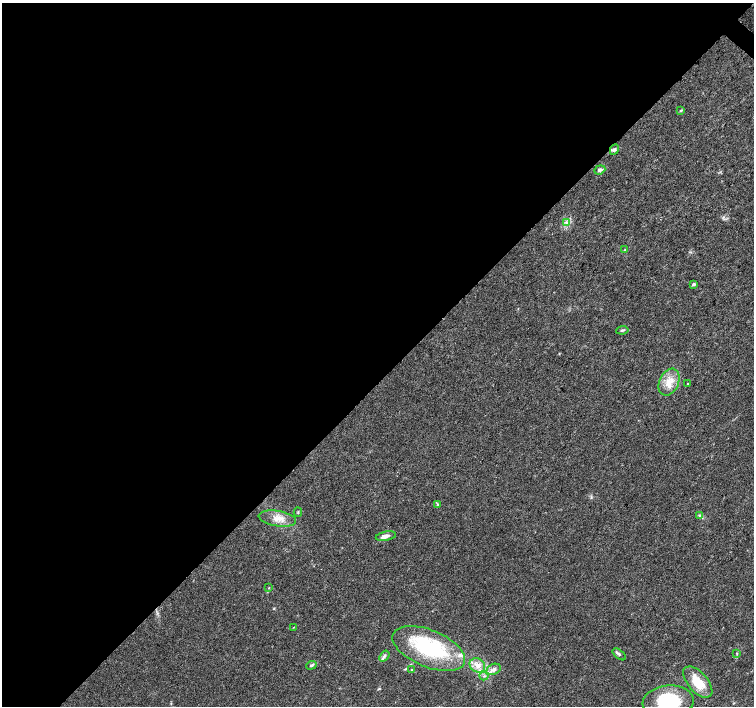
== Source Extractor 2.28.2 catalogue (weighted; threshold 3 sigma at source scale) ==
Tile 5 of 4 x 4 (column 1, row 2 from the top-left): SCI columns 1-1504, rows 2982-4388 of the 6021 x 6027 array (HDU 1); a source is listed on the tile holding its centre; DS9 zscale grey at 2 x 2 block average (1 PNG px = mean of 2 x 2 image px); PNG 756 x 708 px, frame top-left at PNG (2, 3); each listed source drawn as its Kron ellipse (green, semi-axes under 4 px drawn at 4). Shown black and unused: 54% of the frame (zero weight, under 3 of 4 exposures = <1% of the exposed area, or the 3 px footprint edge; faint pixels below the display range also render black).
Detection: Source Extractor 2.28.2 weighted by HDU 2 'WHT'; one run over the whole footprint, this tile lists its part. Background 0.026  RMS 0.0034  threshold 0.0153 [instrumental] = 3 sigma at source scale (4.5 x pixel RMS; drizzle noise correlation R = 1.50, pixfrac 1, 0.0396/0.0396 arcsec/px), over >= 5 px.
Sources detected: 32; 1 inside a brighter object's white glare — neither listed nor drawn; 4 inside a brighter listed object's ellipse — not listed separately; the other 27 listed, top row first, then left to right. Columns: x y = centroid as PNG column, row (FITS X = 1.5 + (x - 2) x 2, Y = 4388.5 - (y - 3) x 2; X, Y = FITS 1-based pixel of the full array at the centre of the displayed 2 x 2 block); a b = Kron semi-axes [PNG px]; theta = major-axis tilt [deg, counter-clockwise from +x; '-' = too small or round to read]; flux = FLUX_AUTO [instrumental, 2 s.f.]
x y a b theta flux
681 111 3 2 - 0.64
614 149 5 4 - 1.6
600 170 6 4 21 2.3
567 222 4 3 - 1.7
625 250 4 3 - 0.73
693 284 4 3 - 1.6
622 330 6 3 8 1.2
669 382 14 9 65 10
687 383 2 2 - 0.41
438 504 4 3 - 0.88
298 512 5 2 - 0.77
699 515 4 2 - 0.73
277 518 19 7 -9 8.8
386 536 10 4 10 3.8
269 588 3 2 - 0.55
293 627 3 2 - 0.32
429 648 38 18 -22 74
737 653 3 3 - 0.61
619 654 8 3 -39 1.8
384 656 6 3 53 2
311 665 5 3 - 1.4
477 665 8 6 -34 5.5
494 669 7 5 25 3.2
411 670 3 2 - 0.59
484 676 4 2 - 0.91
698 682 19 9 -48 19
668 702 26 16 5 48
Isophote crosses this tile's border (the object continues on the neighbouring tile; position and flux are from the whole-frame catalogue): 1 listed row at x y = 668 702
Diffuse or blended objects may show on this block-average render without a row.